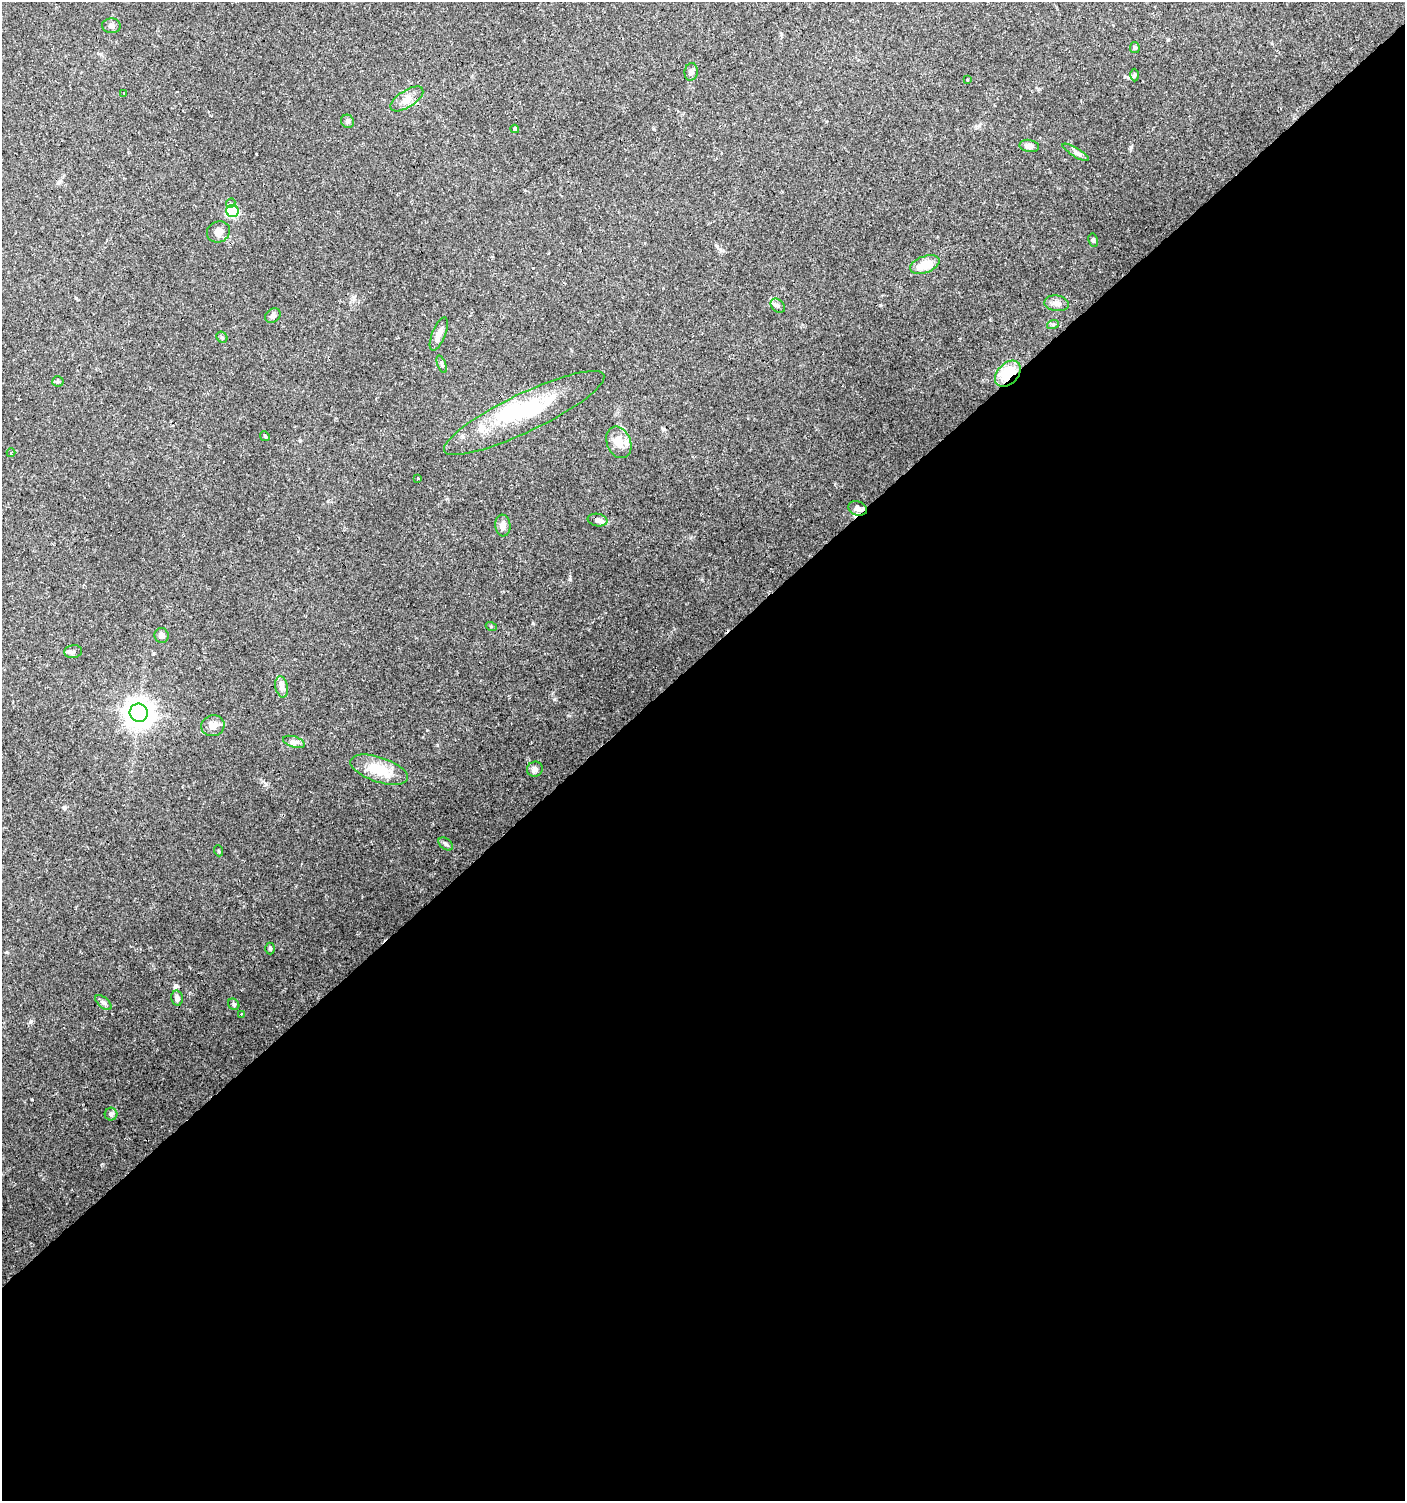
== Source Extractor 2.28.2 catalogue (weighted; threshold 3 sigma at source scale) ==
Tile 15 of 4 x 4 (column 3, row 4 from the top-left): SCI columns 2946-4348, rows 3-1501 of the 5954 x 5998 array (HDU 1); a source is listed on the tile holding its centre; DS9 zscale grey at full resolution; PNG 1407 x 1503 px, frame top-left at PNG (2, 2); each listed source drawn as its Kron ellipse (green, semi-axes under 4 px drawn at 4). Shown black and unused: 56% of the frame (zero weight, under 3 of 4 exposures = <1% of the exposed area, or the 3 px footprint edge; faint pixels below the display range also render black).
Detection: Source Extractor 2.28.2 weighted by HDU 2 'WHT'; one run over the whole footprint, this tile lists its part. Background 0.0517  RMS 0.0052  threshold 0.0235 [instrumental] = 3 sigma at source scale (4.5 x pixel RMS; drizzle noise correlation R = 1.50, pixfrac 1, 0.0396/0.0396 arcsec/px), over >= 5 px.
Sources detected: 57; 2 inside a brighter object's white glare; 4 cosmic-ray / hot-pixel residue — neither listed nor drawn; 1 inside a brighter listed object's ellipse — not listed separately; the other 50 listed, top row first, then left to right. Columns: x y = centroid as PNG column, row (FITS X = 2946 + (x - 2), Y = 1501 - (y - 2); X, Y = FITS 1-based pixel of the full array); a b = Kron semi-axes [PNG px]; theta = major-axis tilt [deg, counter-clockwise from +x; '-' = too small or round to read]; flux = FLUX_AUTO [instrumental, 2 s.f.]
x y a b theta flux
111 26 9 7 -4 1.8
1135 48 5 5 - 0.73
691 72 9 6 82 1.6
1134 75 6 4 89 0.76
968 79 3 3 - 0.86
124 93 3 2 - 0.57
407 99 19 8 33 4.6
347 121 7 6 - 1.2
515 129 4 4 - 0.55
1029 146 10 6 -10 2.5
1076 152 15 4 -31 1.7
231 203 5 4 - 1.3
232 211 6 6 - 45
218 232 12 10 25 3.4
1093 240 7 4 -80 0.87
925 265 15 8 20 9.3
1057 303 12 8 -8 2.8
778 306 8 6 -44 1.4
273 315 8 6 38 1.8
1053 324 6 4 19 0.76
439 334 18 6 68 3.8
222 337 6 5 - 0.79
442 364 9 3 -69 0.93
1008 374 15 10 48 15
58 381 5 5 - 0.83
524 413 88 19 26 40
265 436 5 4 - 0.66
619 442 16 12 -67 6.5
11 453 4 3 - 0.72
418 479 3 2 - 0.89
858 508 9 7 -19 3
598 520 10 6 -10 1.8
503 525 11 7 -85 3.1
491 626 5 3 - 0.47
162 635 7 7 - 2.4
73 652 9 6 7 1.3
282 687 11 6 -78 2.3
139 713 9 9 - 600
213 726 12 10 13 4
294 742 11 5 -17 1.9
535 769 8 7 - 2
379 770 30 12 -18 16
446 844 8 5 -36 1
219 851 5 3 - 0.5
270 948 6 5 - 0.73
177 998 7 5 -77 2.2
103 1003 10 5 -41 1.3
234 1004 6 5 - 0.89
241 1014 4 3 - 0.41
111 1114 6 6 - 1.2
Overlapping masked pixels (flux is a lower limit): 3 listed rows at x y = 1008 374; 524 413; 858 508
Unlisted compact peaks at least as high as the median listed source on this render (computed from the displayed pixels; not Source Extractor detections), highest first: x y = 31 1021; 570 579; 554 699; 533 623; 102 1164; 1131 147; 64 807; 266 784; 427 730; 354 298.